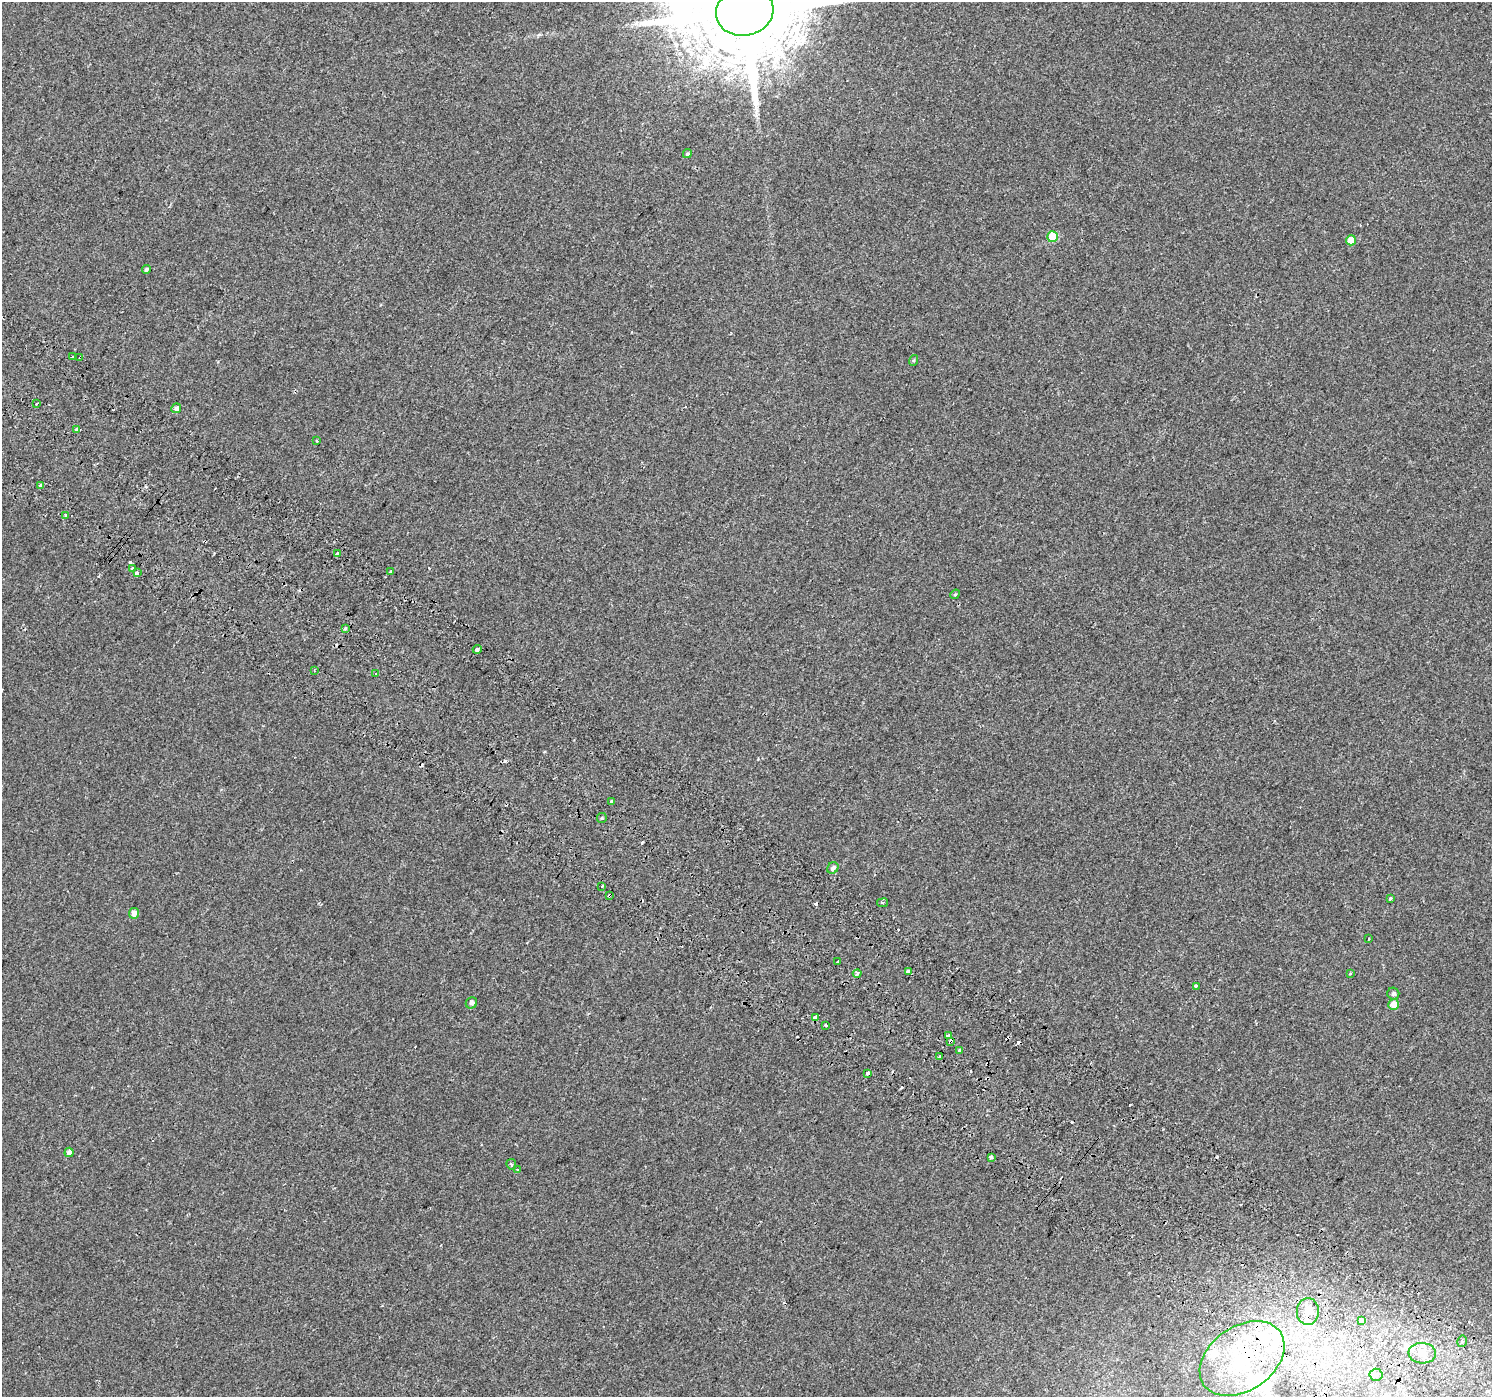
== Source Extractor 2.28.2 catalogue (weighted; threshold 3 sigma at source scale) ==
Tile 6 of 4 x 4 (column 2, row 2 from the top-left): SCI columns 1534-3023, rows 3084-4478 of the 6041 x 6101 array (HDU 1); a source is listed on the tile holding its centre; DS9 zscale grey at full resolution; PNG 1494 x 1399 px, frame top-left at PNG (2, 2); each listed source drawn as its Kron ellipse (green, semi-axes under 4 px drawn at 4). Shown black and unused: <1% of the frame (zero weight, under 2 of 3 exposures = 3% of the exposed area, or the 3 px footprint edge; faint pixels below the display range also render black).
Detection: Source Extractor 2.28.2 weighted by HDU 2 'WHT'; one run over the whole footprint, this tile lists its part. Background 0.00314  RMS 0.0036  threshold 0.016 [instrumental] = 3 sigma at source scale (4.5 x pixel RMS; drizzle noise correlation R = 1.50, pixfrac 1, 0.0396/0.0396 arcsec/px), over >= 5 px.
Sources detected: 80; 1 inside a brighter object's white glare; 18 cosmic-ray / hot-pixel residue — neither listed nor drawn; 4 inside a brighter listed object's ellipse — not listed separately; the other 57 listed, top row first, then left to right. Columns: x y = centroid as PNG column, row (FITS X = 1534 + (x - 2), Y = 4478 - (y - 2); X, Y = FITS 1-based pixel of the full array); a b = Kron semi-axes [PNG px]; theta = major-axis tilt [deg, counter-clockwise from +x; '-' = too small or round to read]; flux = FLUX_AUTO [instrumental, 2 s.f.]
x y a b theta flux
745 12 29 24 12 9600
687 154 4 4 - 0.63
1053 237 5 5 - 12
1351 240 5 5 - 4.8
146 269 4 4 - 0.71
73 357 4 2 - 0.39
80 357 3 2 - 0.51
914 360 5 3 - 0.44
36 404 3 2 - 0.54
176 408 5 4 - 1.2
77 430 4 3 - 3.3
317 441 3 3 - 0.4
41 486 3 3 - 1.5
66 515 3 3 - 1.5
338 553 4 3 - 3.6
132 568 3 2 - 0.88
390 571 3 3 - 0.88
137 573 4 3 - 2.6
955 594 5 4 - 0.42
345 629 3 3 - 3
477 649 4 3 - 2.4
314 671 3 3 - 0.61
376 674 3 3 - 2
611 801 3 3 - 1.1
602 818 5 5 - 0.46
833 868 6 5 - 1.3
602 887 3 3 - 3.1
609 896 4 3 - 1.2
1390 898 3 3 - 2.1
883 903 5 3 - 0.45
134 913 5 5 - 2
1368 939 3 2 - 0.28
838 961 3 3 - 1.4
908 972 3 3 - 56
857 974 4 3 - 4.2
1350 974 4 2 - 0.26
1196 986 3 3 - 0.41
1393 994 6 6 - 0.9
471 1003 6 5 - 1.2
1394 1004 5 5 - 4.1
815 1018 4 3 - 6
826 1025 3 3 - 1.1
948 1035 3 3 - 2.6
951 1041 3 3 - 3
960 1050 3 3 - 0.62
939 1057 4 3 - 0.66
867 1073 3 3 - 7
69 1152 5 4 - 1.7
991 1157 3 3 - 1.5
511 1164 5 5 - 0.69
518 1170 3 3 - 1.1
1308 1311 13 11 87 3.6
1361 1320 4 3 - 8.1
1462 1341 6 4 76 0.73
1422 1353 14 10 -6 3
1242 1359 46 32 35 39
1376 1375 6 6 - 0.89
Overlapping masked pixels (flux is a lower limit): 6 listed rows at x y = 80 357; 77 430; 609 896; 815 1018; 951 1041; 1242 1359
Isophote crosses this tile's border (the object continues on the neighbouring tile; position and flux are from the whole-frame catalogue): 1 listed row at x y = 745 12